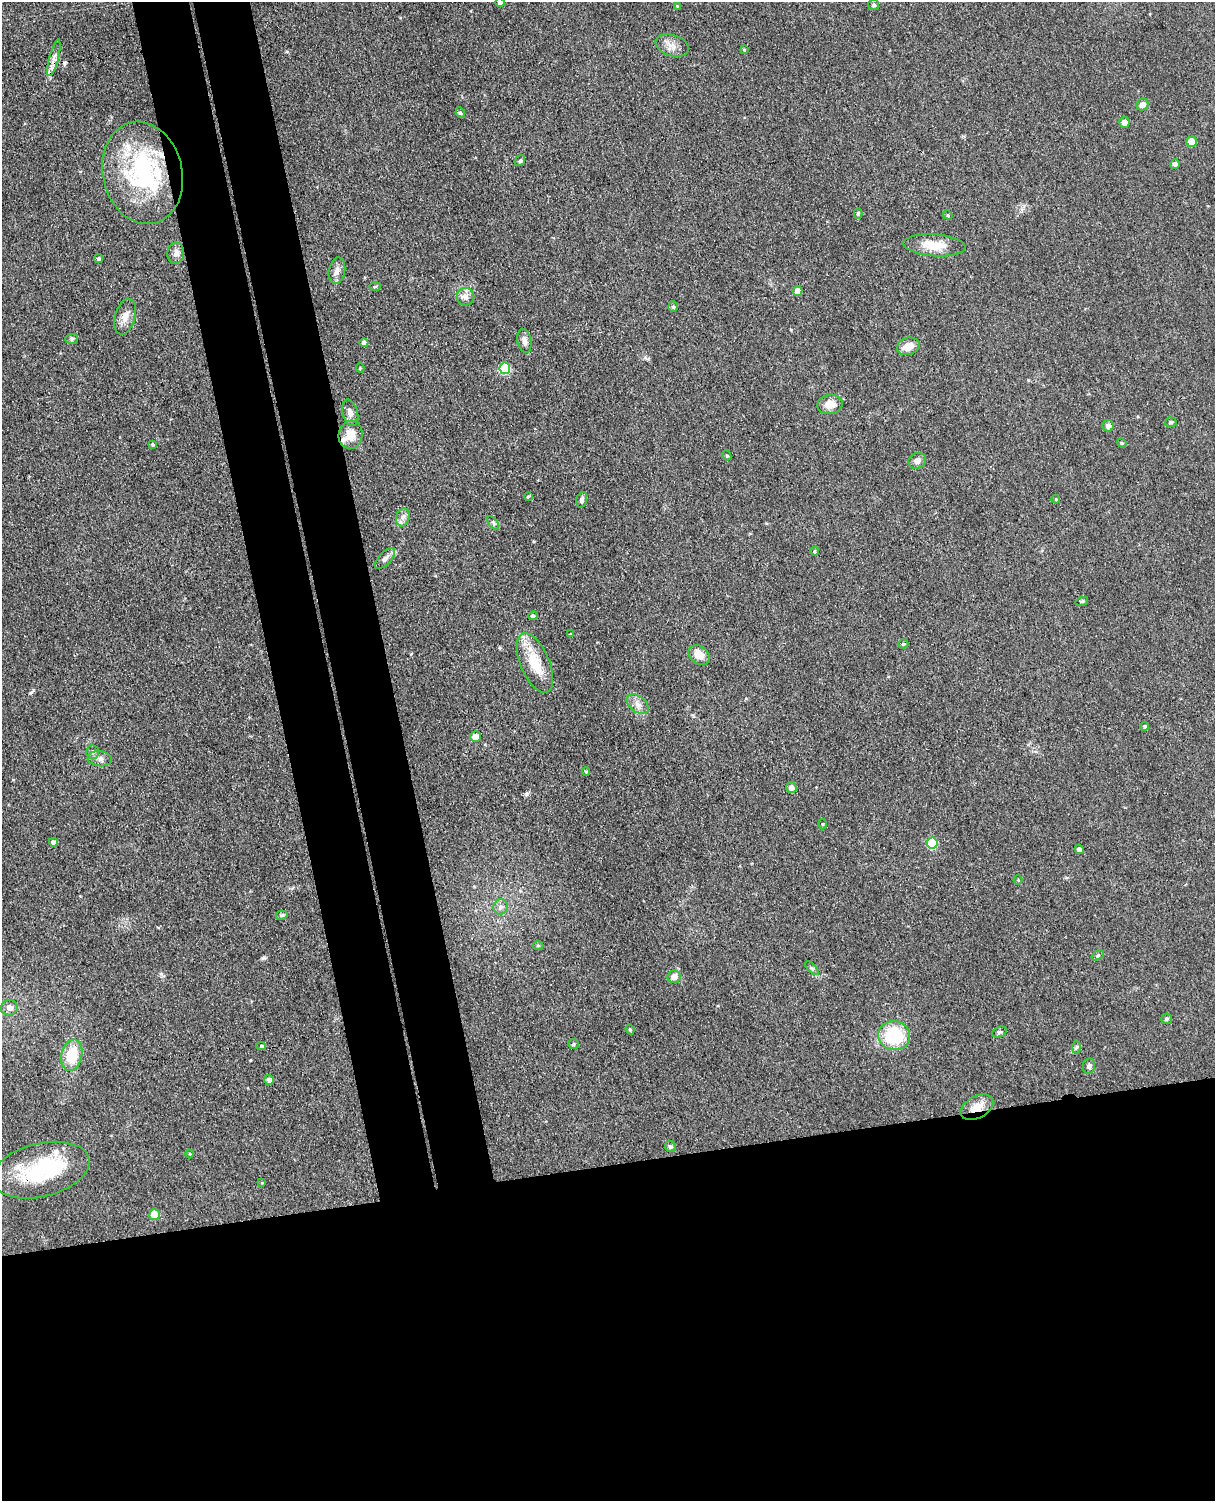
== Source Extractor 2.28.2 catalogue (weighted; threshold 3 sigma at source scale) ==
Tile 11 of 4 x 3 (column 3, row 3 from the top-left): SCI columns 2485-3697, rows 149-1647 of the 4967 x 4906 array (HDU 1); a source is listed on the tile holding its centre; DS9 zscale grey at full resolution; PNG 1217 x 1503 px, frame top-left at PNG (2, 2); each listed source drawn as its Kron ellipse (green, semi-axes under 4 px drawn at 4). Shown black and unused: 30% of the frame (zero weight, under 3 of 4 exposures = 5% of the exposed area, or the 3 px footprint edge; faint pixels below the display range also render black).
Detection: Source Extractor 2.28.2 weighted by HDU 2 'WHT'; one run over the whole footprint, this tile lists its part. Background 0.0701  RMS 0.0075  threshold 0.0339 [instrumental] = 3 sigma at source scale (4.5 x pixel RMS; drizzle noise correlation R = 1.50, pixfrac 1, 0.05/0.05 arcsec/px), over >= 5 px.
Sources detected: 93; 1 inside a brighter object's white glare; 1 cosmic-ray / hot-pixel residue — neither listed nor drawn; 4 inside a brighter listed object's ellipse — not listed separately; the other 87 listed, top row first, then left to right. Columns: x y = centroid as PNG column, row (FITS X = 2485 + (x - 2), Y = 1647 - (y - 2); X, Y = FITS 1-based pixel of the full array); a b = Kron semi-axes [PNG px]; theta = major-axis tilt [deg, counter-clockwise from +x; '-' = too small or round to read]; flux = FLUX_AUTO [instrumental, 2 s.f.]
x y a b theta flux
500 2 4 4 - 2.9
874 5 5 5 - 1.6
677 6 3 3 - 0.59
672 45 17 10 -16 6.7
744 50 4 3 - 0.74
54 58 19 4 75 4.4
1142 104 6 5 - 3.6
460 113 5 4 - 1.1
1124 122 5 5 - 4.8
1191 142 5 5 - 12
520 161 6 4 51 1.3
1175 164 5 5 - 2.3
143 173 52 40 -77 96
858 213 5 4 - 1.3
948 215 5 4 - 0.88
934 245 31 11 -4 16
176 253 10 8 86 3.7
98 259 4 4 - 1.3
337 271 13 8 79 4.7
375 287 6 4 2 0.96
797 291 5 5 - 8.6
465 297 9 8 - 3.8
673 307 5 4 - 1.1
125 317 18 10 74 7.2
72 339 6 5 - 1.4
524 341 12 7 -78 3.8
364 342 4 4 - 2.3
908 346 11 8 16 8.5
360 368 4 4 - 0.67
505 368 5 5 - 48
830 404 13 9 10 8.1
350 413 13 7 -74 4.4
1171 422 5 5 - 1.6
1108 426 6 5 - 3
351 435 14 12 79 10
1122 443 5 4 - 0.9
153 445 4 4 - 1
727 455 5 4 - 1
917 461 9 7 21 3.6
528 496 3 2 - 1
1056 499 4 3 - 0.63
582 500 8 5 74 1.8
403 517 9 6 73 3.1
493 523 8 4 -53 1.4
815 551 4 4 - 1.4
385 558 13 6 46 3.3
1082 601 6 3 13 0.93
533 616 5 4 - 1.5
570 634 3 3 - 0.55
903 644 5 4 - 1.1
699 655 11 8 -36 8.6
535 663 32 14 -67 23
638 704 12 8 -37 4.4
1145 726 4 4 - 1.3
475 737 5 5 - 6.7
93 752 7 6 - 2.6
100 759 12 7 -5 3.8
586 771 4 4 - 0.85
791 787 5 5 - 3.4
823 824 5 3 - 0.64
53 842 4 4 - 3.8
932 843 5 5 - 41
1079 849 4 4 - 2.9
1018 880 4 4 - 0.72
500 907 7 7 - 3
282 915 6 4 14 1.2
538 945 5 3 - 0.88
1098 955 6 4 32 1.1
812 968 9 3 -45 1.2
674 977 7 6 - 5.6
9 1008 8 7 - 3.7
1167 1019 5 5 - 1.5
630 1029 5 3 - 1
999 1032 8 5 24 1.5
894 1036 16 14 -15 44
573 1044 5 5 - 1
261 1046 5 4 - 1.3
1077 1047 6 4 88 1.3
72 1055 16 10 77 23
1089 1066 8 6 81 1.9
269 1080 5 5 - 3
977 1107 18 11 29 10
670 1146 6 5 - 1.5
190 1154 4 4 - 0.83
41 1170 50 26 14 67
262 1183 4 4 - 0.67
154 1215 5 5 - 19
Overlapping masked pixels (flux is a lower limit): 2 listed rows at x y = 977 1107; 41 1170
Isophote crosses this tile's border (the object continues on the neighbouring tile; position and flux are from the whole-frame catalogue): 1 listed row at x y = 500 2
Unlisted compact peaks at least as high as the median listed source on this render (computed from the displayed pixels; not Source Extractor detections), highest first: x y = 526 794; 263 958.